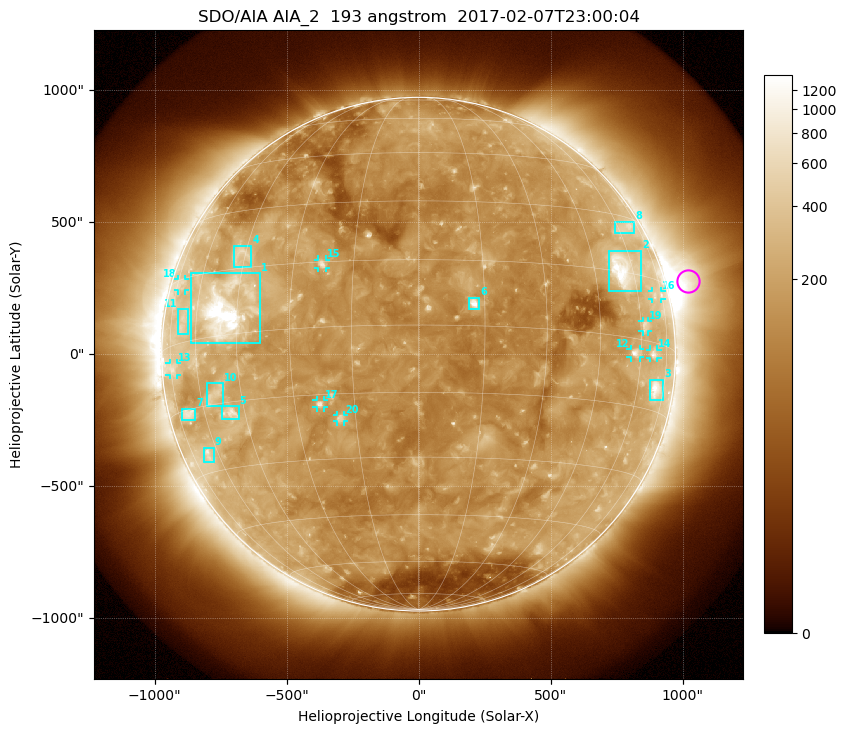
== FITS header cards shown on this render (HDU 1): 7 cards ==
TELESCOP= 'SDO/AIA'
INSTRUME= 'AIA_2'
WAVELNTH=                  193
WAVEUNIT= 'angstrom'
DATE-OBS= '2017-02-07T23:00:04.85'
CTYPE1  = 'HPLN-TAN'
CTYPE2  = 'HPLT-TAN'

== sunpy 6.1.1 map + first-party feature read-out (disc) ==
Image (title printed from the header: SDO/AIA AIA_2  193 angstrom  2017-02-07T23:00:04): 1024 x 1024 px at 2.4 arcsec/px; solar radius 973 arcsec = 405 px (full disc in frame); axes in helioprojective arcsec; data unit not stated in the header (colour bar unlabelled)
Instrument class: DISC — disc imager (sunpy class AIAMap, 193 A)
Bright regions (active regions / flare kernels): reference = the median radial profile (limb darkening/brightening removed); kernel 9 px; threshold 5 sigma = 250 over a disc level ~151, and >= 1.15x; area >= 12 px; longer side >= 10 px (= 24 arcsec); searched inside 0.97 R_sun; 23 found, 20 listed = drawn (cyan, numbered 1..; 9 of them under ~33 arcsec drawn as corner ticks so the feature stays visible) (cap 20 boxes per figure: the strongest are kept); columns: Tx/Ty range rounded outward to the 5 arcsec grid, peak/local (2 s.f.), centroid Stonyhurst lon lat
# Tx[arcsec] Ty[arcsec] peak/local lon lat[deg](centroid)
1 -865..-600 40..310 16 -49 +6
2 720..845 240..390 8.4 +56 +15
3 875..930 -175..-95 5.9 +70 -10
4 -700..-630 330..410 3.5 -46 +18
5 -750..-680 -250..-195 4.9 -50 -17
6 190..230 170..215 10 +13 +5
7 -895..-845 -250..-205 3.8 -68 -16
8 745..815 460..505 2.7 +64 +27
9 -815..-775 -410..-355 3.4 -65 -26
10 -805..-740 -200..-110 2.8 -55 -13
11 -910..-870 75..170 2.5 -67 +5
12 805..840 -15..20 5 +58 -3
13 -945..-915 -80..-30 2.8 -73 -5
14 875..905 -15..20 3.6 +66 -3
15 -380..-350 325..360 5 -23 +14
16 885..920 205..240 2.4 +71 +11
17 -390..-360 -205..-175 5.1 -23 -17
18 -915..-885 240..285 2.3 -72 +14
19 850..870 85..125 2.8 +62 +3
20 -310..-280 -255..-230 3.8 -19 -21
Off-limb structures (1.02-1.3 R_sun): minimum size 162 px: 4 found; the strongest spans PA ~250..330 deg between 1.02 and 1.3 R_sun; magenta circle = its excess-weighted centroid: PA ~285 deg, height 1.09 R_sun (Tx ~1020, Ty ~275 arcsec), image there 4.7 x the reference